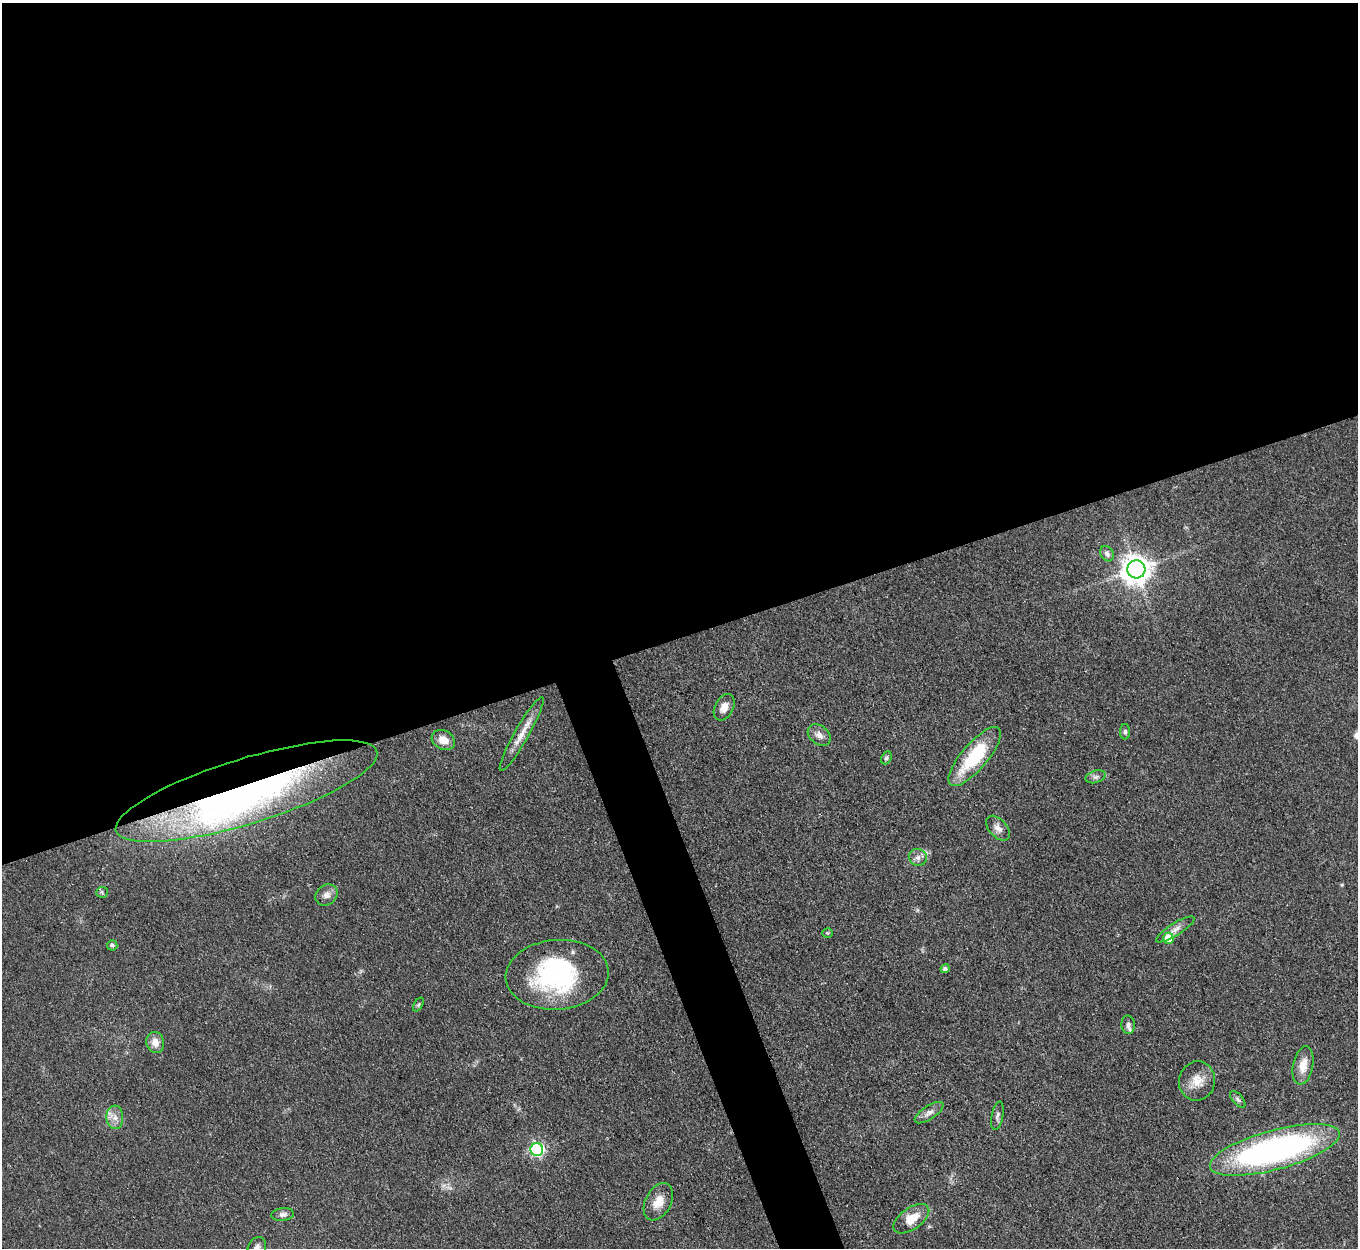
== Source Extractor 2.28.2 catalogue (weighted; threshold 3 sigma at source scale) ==
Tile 2 of 4 x 4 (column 2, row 1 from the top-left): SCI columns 1359-2714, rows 4017-5262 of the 5427 x 5413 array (HDU 1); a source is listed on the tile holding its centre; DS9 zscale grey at full resolution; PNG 1360 x 1250 px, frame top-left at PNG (2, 3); each listed source drawn as its Kron ellipse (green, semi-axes under 4 px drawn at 4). Shown black and unused: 53% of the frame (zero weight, under 3 of 4 exposures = <1% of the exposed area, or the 3 px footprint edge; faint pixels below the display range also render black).
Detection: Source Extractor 2.28.2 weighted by HDU 2 'WHT'; one run over the whole footprint, this tile lists its part. Background 0.0823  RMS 0.0061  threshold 0.0273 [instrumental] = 3 sigma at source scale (4.5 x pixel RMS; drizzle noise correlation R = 1.50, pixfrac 1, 0.05/0.05 arcsec/px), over >= 5 px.
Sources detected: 40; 1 inside a brighter object's white glare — neither listed nor drawn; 3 inside a brighter listed object's ellipse — not listed separately; the other 36 listed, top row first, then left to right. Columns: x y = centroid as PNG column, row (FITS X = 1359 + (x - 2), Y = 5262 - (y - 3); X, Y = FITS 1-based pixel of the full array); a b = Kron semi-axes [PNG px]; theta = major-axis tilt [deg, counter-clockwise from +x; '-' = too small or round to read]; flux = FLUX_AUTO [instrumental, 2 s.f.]
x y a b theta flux
1107 554 8 6 -60 2.3
1136 569 9 9 - 840
724 707 14 9 62 5.4
1125 732 8 5 90 1.2
522 734 42 7 60 9.3
819 735 13 9 -38 3.9
443 740 12 9 -28 6.2
975 756 37 13 50 38
886 758 7 5 64 1.3
1096 777 10 6 17 2.1
246 791 136 32 17 280
998 828 14 9 -48 4.2
918 857 9 8 - 2.8
102 892 6 5 - 1.1
326 895 12 10 37 3.8
1175 929 22 6 32 4.5
828 933 5 5 - 0.89
1168 938 5 5 - 16
112 945 5 5 - 1.6
945 969 4 4 - 1.8
557 975 52 35 4 82
418 1005 7 4 58 0.98
1128 1025 9 6 -86 1.9
155 1042 11 8 -76 5.6
1303 1065 19 10 78 8.2
1197 1081 20 18 77 9.8
1238 1099 10 5 -49 1.6
929 1113 16 6 33 3.4
997 1116 14 6 79 2.2
115 1117 11 8 -87 4.5
537 1149 6 6 - 100
1275 1150 67 19 15 200
658 1202 20 13 63 8.5
283 1214 11 6 7 2.4
911 1219 20 10 35 12
257 1247 10 8 56 2.6
Overlapping masked pixels (flux is a lower limit): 2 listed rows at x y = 522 734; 246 791
Isophote crosses this tile's border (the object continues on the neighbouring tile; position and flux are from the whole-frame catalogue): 1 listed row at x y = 257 1247